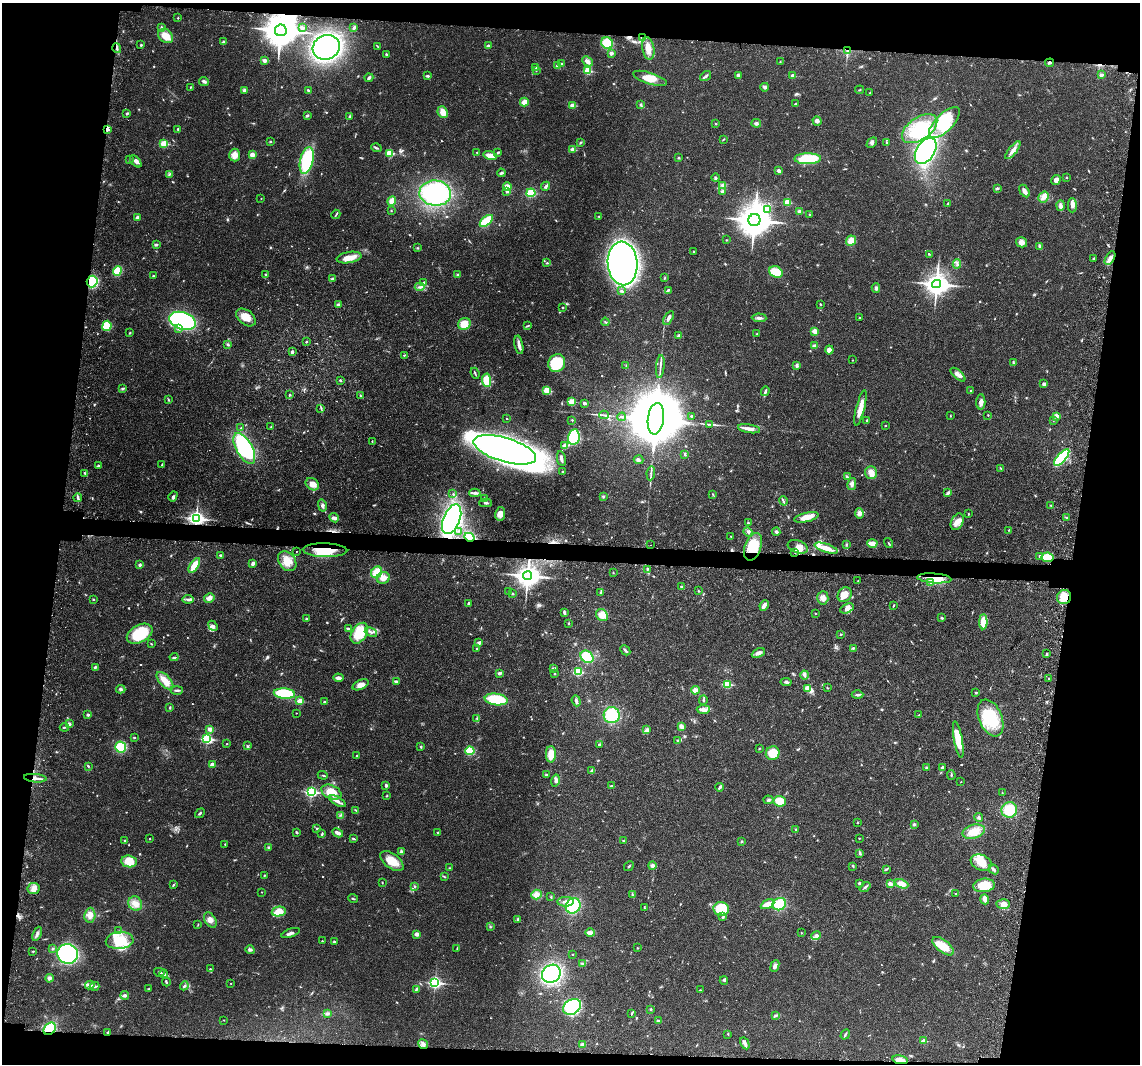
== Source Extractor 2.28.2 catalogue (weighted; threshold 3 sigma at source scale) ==
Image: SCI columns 92-4643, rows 259-4504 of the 4733 x 4651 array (HDU 1 of 3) = the unmasked area's bounding box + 8 px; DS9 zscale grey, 4 x 4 block average (1 PNG px = mean of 4 x 4 image px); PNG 1142 x 1066 px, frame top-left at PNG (2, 3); each listed source drawn as its Kron ellipse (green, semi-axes under 4 px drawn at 4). Shown black and unused: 17% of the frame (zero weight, under 3 of 4 exposures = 7% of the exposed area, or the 3 px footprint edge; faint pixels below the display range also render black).
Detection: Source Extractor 2.28.2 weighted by HDU 2 'WHT'. Background 0.0165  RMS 0.0028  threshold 0.0125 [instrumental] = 3 sigma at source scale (4.5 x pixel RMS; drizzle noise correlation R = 1.50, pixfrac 1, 0.05/0.05 arcsec/px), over >= 5 px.
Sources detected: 761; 2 too faint to see at this stretch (4 x 4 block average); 2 inside a brighter object's white glare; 7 cosmic-ray / hot-pixel residue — neither listed nor drawn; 9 coinciding with a brighter row at this scale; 31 inside a brighter listed object's ellipse — not listed separately; of the other 710, all 500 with FLUX_AUTO >= 0.894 (the completeness limit of this list) listed and drawn (210 fainter detections not listed), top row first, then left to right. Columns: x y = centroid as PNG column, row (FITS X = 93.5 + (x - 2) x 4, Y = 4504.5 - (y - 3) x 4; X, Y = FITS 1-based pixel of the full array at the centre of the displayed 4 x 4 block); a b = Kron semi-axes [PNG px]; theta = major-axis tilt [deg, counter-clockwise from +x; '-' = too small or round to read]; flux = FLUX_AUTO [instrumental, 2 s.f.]
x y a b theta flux
178 18 2 2 - 1.9
161 27 3 2 - 1.6
302 28 4 3 - 3.1
354 28 4 2 - 2.4
281 30 6 6 - 5000
166 36 8 6 -41 20
643 38 2 2 - 6.9
223 42 2 2 - 9
607 43 6 5 - 31
141 45 3 2 - 1.7
377 46 3 2 - 1.2
488 46 2 2 - 8.5
326 47 14 12 25 410
117 48 5 2 - 3.5
648 48 11 6 -80 20
847 51 4 2 - 2.4
611 53 2 2 - 13
386 54 3 2 - 1.9
264 60 2 2 - 18
588 61 6 4 -44 5.7
780 62 2 2 - 0.96
1050 63 4 2 - 2.4
561 64 2 2 - 3.3
557 66 2 2 - 4.2
536 67 3 2 - 2.5
536 71 3 2 - 1
588 71 2 2 - 74
1101 75 2 2 - 10
427 76 4 2 - 3
705 76 6 2 37 3.6
738 76 4 4 - 3.1
793 76 2 2 - 15
369 78 4 2 - 3.5
650 78 17 5 -17 24
204 81 5 2 - 4.7
190 87 3 2 - 1
765 87 4 3 - 3
244 90 3 3 - 6.3
859 90 4 2 - 0.89
308 91 4 2 - 3.7
870 93 2 2 - 0.94
524 102 4 3 - 12
795 104 2 2 - 1.3
572 105 2 2 - 28
640 105 3 2 - 1.4
443 112 6 5 - 17
127 113 3 2 - 2
307 116 4 2 - 2.2
350 116 4 2 - 1.1
817 121 5 3 - 4.8
944 122 20 9 46 58
716 123 2 2 - 3.4
756 123 5 3 - 4
107 129 2 2 - 12
920 129 20 11 34 58
178 130 4 2 - 1.6
724 139 3 2 - 1.4
270 141 3 2 - 1.3
581 142 2 2 - 1.2
872 143 6 3 44 3.8
887 143 3 2 - 1.1
164 144 2 2 - 81
376 148 5 2 - 2.6
573 149 2 2 - 28
1013 150 11 4 52 11
926 151 14 9 56 260
477 152 2 2 - 2.4
498 152 3 2 - 2
389 153 2 2 - 76
235 155 6 5 - 14
252 155 3 3 - 9
490 156 7 3 -14 17
679 158 3 2 - 1.6
129 159 3 2 - 0.91
808 159 13 5 1 74
307 160 14 6 76 100
136 161 7 4 -47 6.5
779 171 4 2 - 6
501 173 4 2 - 2.8
169 174 3 2 - 1.2
716 178 4 3 - 2.4
1067 178 2 2 - 3.5
1056 180 5 4 - 6.9
723 185 3 3 - 2.9
546 186 5 2 - 3.9
507 187 4 3 - 9.3
997 188 3 3 - 2.4
507 191 3 2 - 3.4
722 191 4 3 - 3.2
1024 191 7 3 -58 8.8
435 193 16 12 -7 190
531 193 4 3 - 35
1043 197 6 5 - 8
261 198 2 2 - 1.1
392 201 5 3 - 21
787 202 2 2 - 51
947 204 3 2 - 1.1
1072 205 7 4 90 7
1060 206 5 4 - 4.7
767 210 4 3 - 4.2
391 211 2 2 - 1
800 211 2 2 - 17
336 214 5 2 - 2.4
809 214 2 2 - 2.6
599 216 3 2 - 1.3
138 218 3 3 - 4.9
754 220 6 6 - 4600
486 221 8 4 41 42
726 240 2 2 - 0.89
851 241 5 4 - 17
1022 242 6 5 - 9.4
156 244 4 2 - 2.8
1039 246 3 2 - 3.7
417 248 3 2 - 1.4
694 251 2 2 - 1.3
929 254 2 2 - 1.2
349 257 12 5 10 18
1094 258 3 2 - 2.3
1110 258 7 4 58 8.2
547 263 2 2 - 1.6
623 263 22 15 -85 980
957 264 4 2 - 3
117 271 5 4 - 33
776 272 7 5 -27 33
265 274 2 2 - 1.4
458 275 3 2 - 2
153 276 2 2 - 4
665 278 3 2 - 1.4
332 279 3 2 - 3.3
92 281 6 5 - 59
424 282 3 2 - 1.8
937 284 4 4 - 1600
420 287 5 2 - 2.8
876 288 5 3 - 3.2
669 290 4 2 - 1.9
621 291 4 2 - 2.2
338 304 4 3 - 2.7
820 304 3 2 - 1.1
562 307 2 2 - 4
246 317 11 7 -38 20
669 318 7 3 59 7.5
759 318 7 3 -2 5.4
860 318 2 2 - 6
182 321 13 8 -18 230
605 322 4 2 - 1.4
464 324 6 5 - 20
107 326 5 4 - 41
527 326 4 2 - 1.6
179 329 3 2 - 2.4
815 331 2 2 - 29
130 333 2 2 - 1.1
757 334 2 2 - 2
679 336 2 2 - 13
306 342 2 2 - 1.3
228 344 3 3 - 2.7
519 345 9 3 -79 7.2
814 346 2 2 - 15
829 350 4 4 - 8
292 352 3 3 - 3.6
404 355 3 2 - 1.3
852 360 2 2 - 0.94
1013 362 4 2 - 2.1
557 363 9 8 - 70
626 365 2 2 - 0.91
660 366 11 2 85 5.4
797 366 2 2 - 1.7
475 373 5 2 - 1.9
958 375 9 3 -41 8.7
340 380 2 2 - 3.1
487 380 7 4 -87 32
1044 384 2 2 - 13
123 388 3 2 - 1.1
547 390 3 2 - 66
765 391 5 2 - 3.1
971 391 3 2 - 1.2
290 395 2 2 - 1.7
360 396 3 2 - 1.5
168 400 4 2 - 1.2
571 401 2 2 - 51
981 402 7 4 89 7.2
585 403 3 2 - 4.5
321 408 3 2 - 1.6
860 408 18 3 76 20
604 415 5 2 - 2.3
988 415 2 2 - 0.96
691 416 2 2 - 1.4
950 416 3 2 - 0.95
1056 416 2 2 - 27
622 417 4 2 - 2.5
507 418 2 2 - 1.5
656 419 16 8 82 28000
572 420 2 2 - 1.1
867 420 2 2 - 1.5
1053 420 2 2 - 0.95
710 424 3 2 - 1.4
271 426 3 2 - 0.99
885 426 2 2 - 1.3
241 428 3 2 - 2.1
749 429 11 3 -10 8.6
574 437 8 5 80 130
372 441 2 2 - 0.99
565 446 4 3 - 11
244 448 17 8 -61 200
505 450 32 12 -17 1200
685 454 3 2 - 2.1
1062 457 10 4 48 150
561 459 7 2 -79 5.4
639 460 5 3 - 3.1
162 465 3 2 - 1.2
98 466 2 2 - 8.5
1001 468 3 2 - 1.3
563 471 2 2 - 1.8
85 473 3 2 - 2.4
651 473 7 2 84 4
871 473 6 6 - 12
847 477 4 2 - 2.2
312 484 7 5 -35 14
852 484 6 3 77 5.5
475 493 5 3 - 4
948 493 3 2 - 1.8
453 494 2 2 - 1.3
713 494 2 2 - 1.1
173 496 5 3 - 3.2
603 496 3 3 - 2.2
78 498 4 2 - 2.9
485 498 3 2 - 1.5
783 501 5 2 - 2.1
485 503 6 2 -1 3.1
1051 505 2 2 - 1.1
322 506 6 3 -77 4.6
859 513 5 4 - 6.9
500 514 7 5 82 11
968 514 3 2 - 1.1
806 517 12 4 13 19
1066 517 2 2 - 2
196 518 3 3 - 610
334 518 5 4 - 4.5
452 519 15 8 68 490
957 522 9 6 65 12
748 523 3 2 - 1.4
1009 530 2 2 - 1.2
459 531 2 2 - 1.3
748 532 4 3 - 3.8
776 532 4 3 - 3.7
731 536 2 2 - 1.8
469 537 5 3 - 92
872 543 5 2 - 19
888 543 5 2 - 1.6
847 544 3 2 - 1.5
651 545 2 2 - 1.4
753 547 14 8 71 50
798 547 10 6 -20 17
826 548 12 3 -18 25
325 550 22 7 -2 49
296 552 2 2 - 1.1
795 552 2 2 - 1.3
220 555 3 2 - 1.8
1040 557 4 3 - 3.1
1047 557 6 5 - 39
287 561 11 8 -51 22
253 563 3 3 - 4.6
140 565 2 2 - 8.7
194 565 8 4 57 23
647 569 3 2 - 1.8
377 572 6 5 - 34
613 573 2 2 - 0.91
528 576 4 4 - 1800
383 578 6 5 - 15
934 578 17 5 -4 40
858 581 2 2 - 1.6
931 583 4 3 - 3.7
681 587 3 2 - 1.8
509 591 3 2 - 1.5
699 591 3 2 - 1.2
601 592 4 2 - 2
512 594 4 2 - 1.9
845 595 8 6 51 15
1064 597 7 6 - 21
209 598 5 4 - 8.1
823 598 6 5 - 8.2
93 599 2 2 - 1.4
188 599 5 2 - 3.7
468 603 3 2 - 2.3
764 605 5 2 - 9.2
893 606 3 2 - 1.2
847 608 7 4 28 7.2
564 613 4 2 - 4.5
815 613 2 2 - 0.92
602 615 6 5 - 19
942 618 3 2 - 1.7
306 619 2 2 - 1.2
983 622 7 4 88 25
568 624 3 2 - 1
213 626 5 3 - 3.6
348 629 4 2 - 4.4
371 632 6 2 -20 3.7
359 633 11 7 58 50
140 634 14 8 28 66
841 634 2 2 - 3.7
479 643 3 2 - 5.2
151 644 3 2 - 1.1
853 648 3 2 - 1.6
476 649 2 2 - 0.96
625 650 5 2 - 3.6
758 653 7 3 24 6.9
1046 654 4 2 - 1.6
174 657 4 2 - 1.6
587 657 7 5 -40 57
95 667 3 2 - 2.2
553 668 3 2 - 1.9
578 672 2 2 - 120
499 673 2 2 - 6.4
554 674 2 2 - 1.6
805 675 4 2 - 2.5
338 678 5 3 - 7.4
1048 679 2 2 - 1.1
165 681 11 5 -48 17
396 681 4 2 - 1.9
786 682 5 2 - 3.9
727 684 2 2 - 100
361 685 8 4 24 10
827 687 2 2 - 1
808 688 4 2 - 26
121 689 4 2 - 2.6
177 690 6 2 0 3.8
695 690 4 4 - 8.1
284 693 10 5 -6 90
976 693 3 2 - 1.3
857 695 6 2 2 3.5
496 699 11 5 -8 72
703 700 5 2 - 2.6
300 701 2 2 - 39
576 701 5 3 - 3.9
324 702 2 2 - 4.2
170 708 3 2 - 1.3
703 709 6 4 2 6.2
296 713 2 2 - 1.1
88 715 2 2 - 8.3
612 715 8 8 - 68
919 715 2 2 - 2.7
990 718 19 11 -68 86
477 719 3 2 - 1.4
69 724 4 3 - 4.2
681 726 4 3 - 6.5
64 727 4 2 - 1.6
210 729 3 2 - 7.5
647 730 3 2 - 1.8
134 738 2 2 - 1.8
207 739 3 2 - 200
958 739 18 4 -80 35
677 740 4 2 - 1.6
227 744 2 2 - 0.96
599 744 3 2 - 1.9
247 746 2 2 - 1.2
121 747 5 5 - 46
421 747 3 2 - 1.5
759 749 2 2 - 0.97
470 751 4 4 - 39
773 753 7 6 - 39
551 754 8 5 90 21
357 755 3 2 - 1
212 765 2 2 - 22
88 766 3 2 - 1.7
942 767 3 2 - 3.2
926 768 3 3 - 2.9
592 771 4 3 - 4.3
323 775 5 2 - 1.7
546 775 3 2 - 2.4
951 775 5 2 - 2.2
35 778 11 2 -5 8.5
555 780 6 4 76 4.4
961 782 2 2 - 0.9
386 785 4 2 - 2.5
611 786 2 2 - 3.1
719 787 4 2 - 2.3
311 792 3 2 - 240
331 792 10 6 -24 25
1002 793 2 2 - 0.96
387 796 2 2 - 1.4
768 800 5 3 - 2.9
337 801 9 3 -29 7.6
780 801 6 5 - 27
356 810 3 2 - 1.4
1009 810 8 7 - 44
200 813 5 2 - 1.9
340 815 2 2 - 0.93
979 817 4 3 - 2.5
857 823 2 2 - 1.3
914 824 3 3 - 2.5
317 829 2 2 - 1.6
795 830 4 2 - 1.8
296 832 3 2 - 2.3
438 832 3 2 - 1.4
974 832 11 6 15 24
338 833 6 2 -28 7.6
322 834 3 2 - 2.2
859 838 2 2 - 0.9
150 839 2 2 - 1.8
353 839 3 2 - 2
125 840 2 2 - 4.2
623 841 3 2 - 2.4
741 841 2 2 - 1.4
225 844 2 2 - 0.9
268 847 3 2 - 1.8
401 852 4 3 - 2.5
859 853 3 2 - 1.2
129 861 7 6 - 27
392 861 13 7 -38 25
981 863 11 7 -24 29
629 866 5 2 - 1.9
652 866 4 3 - 5.3
853 866 3 2 - 1.9
449 868 2 2 - 1
886 869 2 2 - 0.93
994 869 5 3 - 3.8
264 875 3 2 - 1.3
445 877 2 2 - 0.95
382 882 3 2 - 0.99
859 883 3 2 - 2.3
890 884 2 2 - 23
902 884 7 4 -23 14
173 885 3 2 - 1.8
984 885 11 6 6 37
415 887 3 2 - 1.4
865 887 6 2 38 2.9
34 888 6 5 - 9.7
262 892 2 2 - 1.2
536 894 5 4 - 7.1
956 894 3 2 - 1.7
633 895 4 2 - 1.5
551 897 2 2 - 1
353 899 5 2 - 1.8
985 899 5 3 - 9.9
566 902 8 5 3 9.8
135 904 7 6 - 13
767 904 7 4 26 14
779 904 7 6 - 47
1003 904 7 5 0 8.3
573 906 8 7 - 76
645 908 3 2 - 1.3
721 909 8 7 - 66
279 912 7 5 12 32
90 915 7 5 85 10
723 917 4 2 - 1.4
518 919 3 3 - 2.1
210 920 8 5 -58 8.8
198 924 4 2 - 0.93
490 927 3 2 - 1.5
118 931 3 2 - 1.9
291 933 9 3 19 5.3
590 933 4 3 - 9.2
801 933 2 2 - 1.7
37 934 7 3 67 4.9
417 934 3 3 - 6.1
816 936 5 4 - 8.1
120 941 14 8 5 56
322 941 2 2 - 1
334 942 3 2 - 2.1
943 946 13 6 -38 29
457 948 2 2 - 0.95
638 948 2 2 - 1.1
52 949 3 2 - 1.7
250 950 4 3 - 2.9
33 951 2 2 - 1.1
68 954 10 9 - 250
573 954 2 2 - 0.94
582 963 2 2 - 1.2
775 966 6 4 67 5.8
210 969 2 2 - 1.4
159 972 5 2 - 1.9
163 974 4 2 - 2.5
551 974 10 8 35 230
50 978 4 3 - 4.2
724 980 4 3 - 2.4
166 982 4 2 - 2.3
231 983 2 2 - 0.98
435 983 3 2 - 320
90 985 5 4 - 4.9
94 986 5 2 - 2.6
184 986 4 2 - 3.6
149 989 3 2 - 0.92
416 989 3 2 - 1.9
700 990 3 2 - 1.3
125 995 4 3 - 3.4
572 1007 9 7 31 150
651 1009 3 2 - 1.7
327 1013 4 2 - 1.7
632 1013 4 2 - 1.7
776 1015 4 2 - 2.2
224 1020 2 2 - 1
658 1021 3 2 - 3.8
50 1029 7 5 48 53
108 1032 3 2 - 2.7
728 1034 3 2 - 0.91
845 1035 5 2 - 2.5
924 1041 2 2 - 27
745 1043 6 3 -60 5.9
423 1044 5 4 - 6.2
582 1044 4 3 - 4.4
900 1060 8 4 -10 8.2
Overlapping masked pixels (flux is a lower limit): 17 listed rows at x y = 281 30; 643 38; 117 48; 847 51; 1050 63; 107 129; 92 281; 469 537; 753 547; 325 550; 1047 557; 528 576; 934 578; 1064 597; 35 778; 50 1029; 900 1060
Diffuse or blended objects may show on this block-average render without a row.